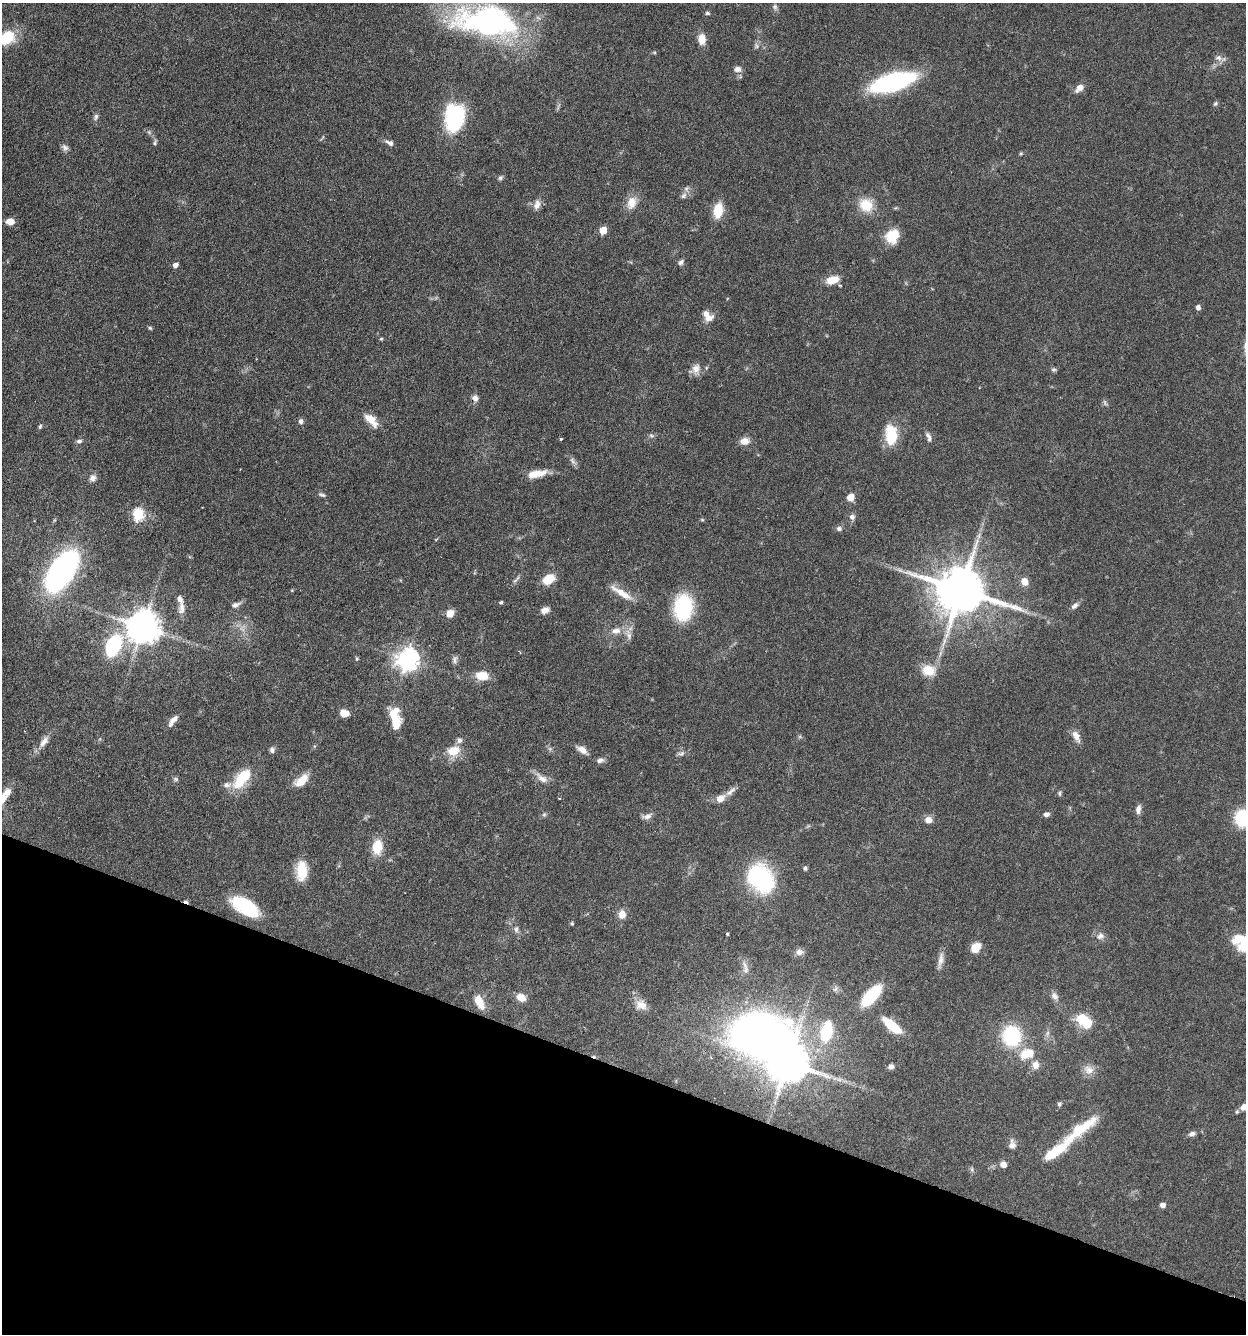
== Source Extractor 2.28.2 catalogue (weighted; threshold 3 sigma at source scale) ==
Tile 15 of 4 x 4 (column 3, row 4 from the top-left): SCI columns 2806-4049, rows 33-1364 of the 5510 x 5381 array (HDU 1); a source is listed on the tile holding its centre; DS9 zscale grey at full resolution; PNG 1248 x 1336 px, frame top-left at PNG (2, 3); no overlay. Shown black and unused: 20% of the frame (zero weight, under 3 of 6 exposures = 4% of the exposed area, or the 3 px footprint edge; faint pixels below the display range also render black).
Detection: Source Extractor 2.28.2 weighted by HDU 2 'WHT'; one run over the whole footprint, this tile lists its part. Background 0.0651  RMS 0.0032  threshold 0.0132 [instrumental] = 3 sigma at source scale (4.09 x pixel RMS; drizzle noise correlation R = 1.36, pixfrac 0.8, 0.05/0.05 arcsec/px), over >= 5 px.
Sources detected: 154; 3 inside a brighter object's white glare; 2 cosmic-ray / hot-pixel residue — not listed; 9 inside a brighter listed object's ellipse — not listed separately; the other 140 listed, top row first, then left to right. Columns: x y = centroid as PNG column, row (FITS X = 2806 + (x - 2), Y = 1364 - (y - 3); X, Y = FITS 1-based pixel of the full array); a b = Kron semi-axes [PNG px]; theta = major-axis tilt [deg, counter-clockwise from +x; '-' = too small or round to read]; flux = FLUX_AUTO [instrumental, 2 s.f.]
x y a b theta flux
775 7 8 7 - 0.79
707 13 6 4 -13 0.5
487 21 41 20 -6 100
7 38 17 12 36 10
702 39 13 9 -87 2.9
756 46 8 6 84 0.81
654 52 5 3 - 0.32
1218 58 9 8 - 1.3
738 69 9 7 -3 1.4
740 76 6 4 -73 0.4
892 82 26 10 16 77
1079 88 10 7 43 2.1
1215 103 7 5 49 0.49
96 117 10 6 75 0.84
455 118 22 15 81 37
155 143 8 5 71 0.54
389 143 12 6 -27 1.2
65 147 10 8 -60 1.1
500 178 7 5 39 0.6
683 196 9 7 45 0.99
632 203 18 12 72 3.6
537 205 13 8 68 1.9
866 205 17 15 -34 6.4
718 210 16 10 80 6
10 221 8 6 -3 2.7
603 230 5 5 - 6.5
892 236 16 14 57 6.8
681 262 8 6 41 0.84
175 265 5 5 - 1.4
832 280 14 8 19 4.5
1198 307 7 6 - 0.85
708 316 15 10 -48 2.7
150 328 5 5 - 0.42
381 339 5 4 - 0.33
696 369 15 11 -87 2.3
1053 370 7 6 - 0.57
475 398 9 7 -54 1.3
1105 402 9 4 -69 0.59
371 420 20 9 -46 3.8
301 421 7 6 - 0.94
40 426 6 4 64 0.47
651 435 7 5 -18 0.59
891 435 20 12 -86 10
929 437 12 6 -69 1.2
561 439 3 3 - 0.52
79 441 7 6 - 0.81
745 441 12 9 8 2.4
572 461 11 5 -55 1
536 474 23 8 13 4.3
92 478 9 8 - 1.4
322 495 10 5 -20 0.67
851 497 7 7 - 2.9
138 514 6 6 - 26
852 517 8 7 - 0.97
702 520 5 5 - 0.34
839 529 7 6 - 0.8
979 536 9 4 82 0.95
900 570 11 4 -33 0.86
62 571 33 15 55 110
548 579 9 7 31 8.5
515 580 10 3 46 0.65
1024 581 9 7 -71 2.5
961 590 14 12 -16 1700
621 593 30 7 -32 3.9
501 602 4 3 - 0.43
236 605 12 6 19 1.1
1075 606 10 6 39 1.2
182 607 19 8 88 2.1
683 607 22 15 85 25
545 610 9 7 28 1.8
450 613 9 8 - 2.4
143 627 10 9 - 620
616 631 13 8 6 2.3
629 635 17 6 -73 1.8
113 646 15 9 65 29
357 659 6 5 - 0.39
407 659 8 8 - 200
455 659 12 5 84 0.91
928 670 17 13 -8 5.5
482 676 14 9 -5 5
344 713 7 6 - 4.1
173 720 14 6 43 1.8
395 722 22 11 -78 5.9
1076 736 15 8 -62 2.2
44 742 17 8 53 2.3
272 750 7 6 - 0.94
582 750 14 7 -33 2.1
453 751 17 12 14 5
681 754 10 6 7 0.88
600 760 9 7 22 1.1
241 778 27 14 58 9.5
542 778 19 9 -34 2.4
176 779 8 5 -27 0.53
302 780 19 9 41 4.5
7 792 13 8 48 1.9
730 792 18 6 40 1.7
1059 793 7 4 -85 0.46
721 798 11 8 32 2.6
1138 809 11 6 81 1.4
544 814 6 5 - 0.5
1046 814 6 5 - 1.1
647 816 13 6 20 1.4
1242 818 18 16 -89 13
928 820 8 7 - 2.2
377 847 18 12 85 5.9
805 868 5 4 - 0.72
302 871 22 11 89 6.9
761 878 29 22 -53 34
245 906 28 13 -31 20
622 914 10 8 80 2.6
572 923 5 4 - 0.34
516 929 9 6 81 0.84
727 934 3 3 - 0.55
1100 936 12 8 22 1.4
1242 939 24 13 0 6.4
976 947 10 8 51 4.3
799 952 10 9 - 1.3
940 960 22 6 81 2
835 989 9 5 49 0.79
871 995 20 9 48 19
1054 996 12 8 -47 1.4
521 997 10 7 -29 3.1
479 1002 19 9 -63 4.4
641 1005 14 12 -22 3
1082 1019 13 11 7 6.6
891 1025 26 10 -39 8.5
826 1031 26 14 79 13
1012 1036 18 16 -86 22
1026 1054 20 13 18 6.4
787 1063 11 10 - 1000
1036 1065 11 10 - 2.1
891 1067 7 6 - 1
1089 1070 15 12 -28 2.6
1059 1104 5 5 - 0.63
1244 1107 9 6 31 2.1
1080 1130 54 12 38 12
1192 1134 8 6 20 1
1012 1145 12 8 -88 1.6
1003 1164 7 7 - 1.7
1163 1205 4 4 - 1.8
Isophote crosses this tile's border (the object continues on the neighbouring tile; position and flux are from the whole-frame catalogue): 4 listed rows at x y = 7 38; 1242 818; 1242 939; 1244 1107